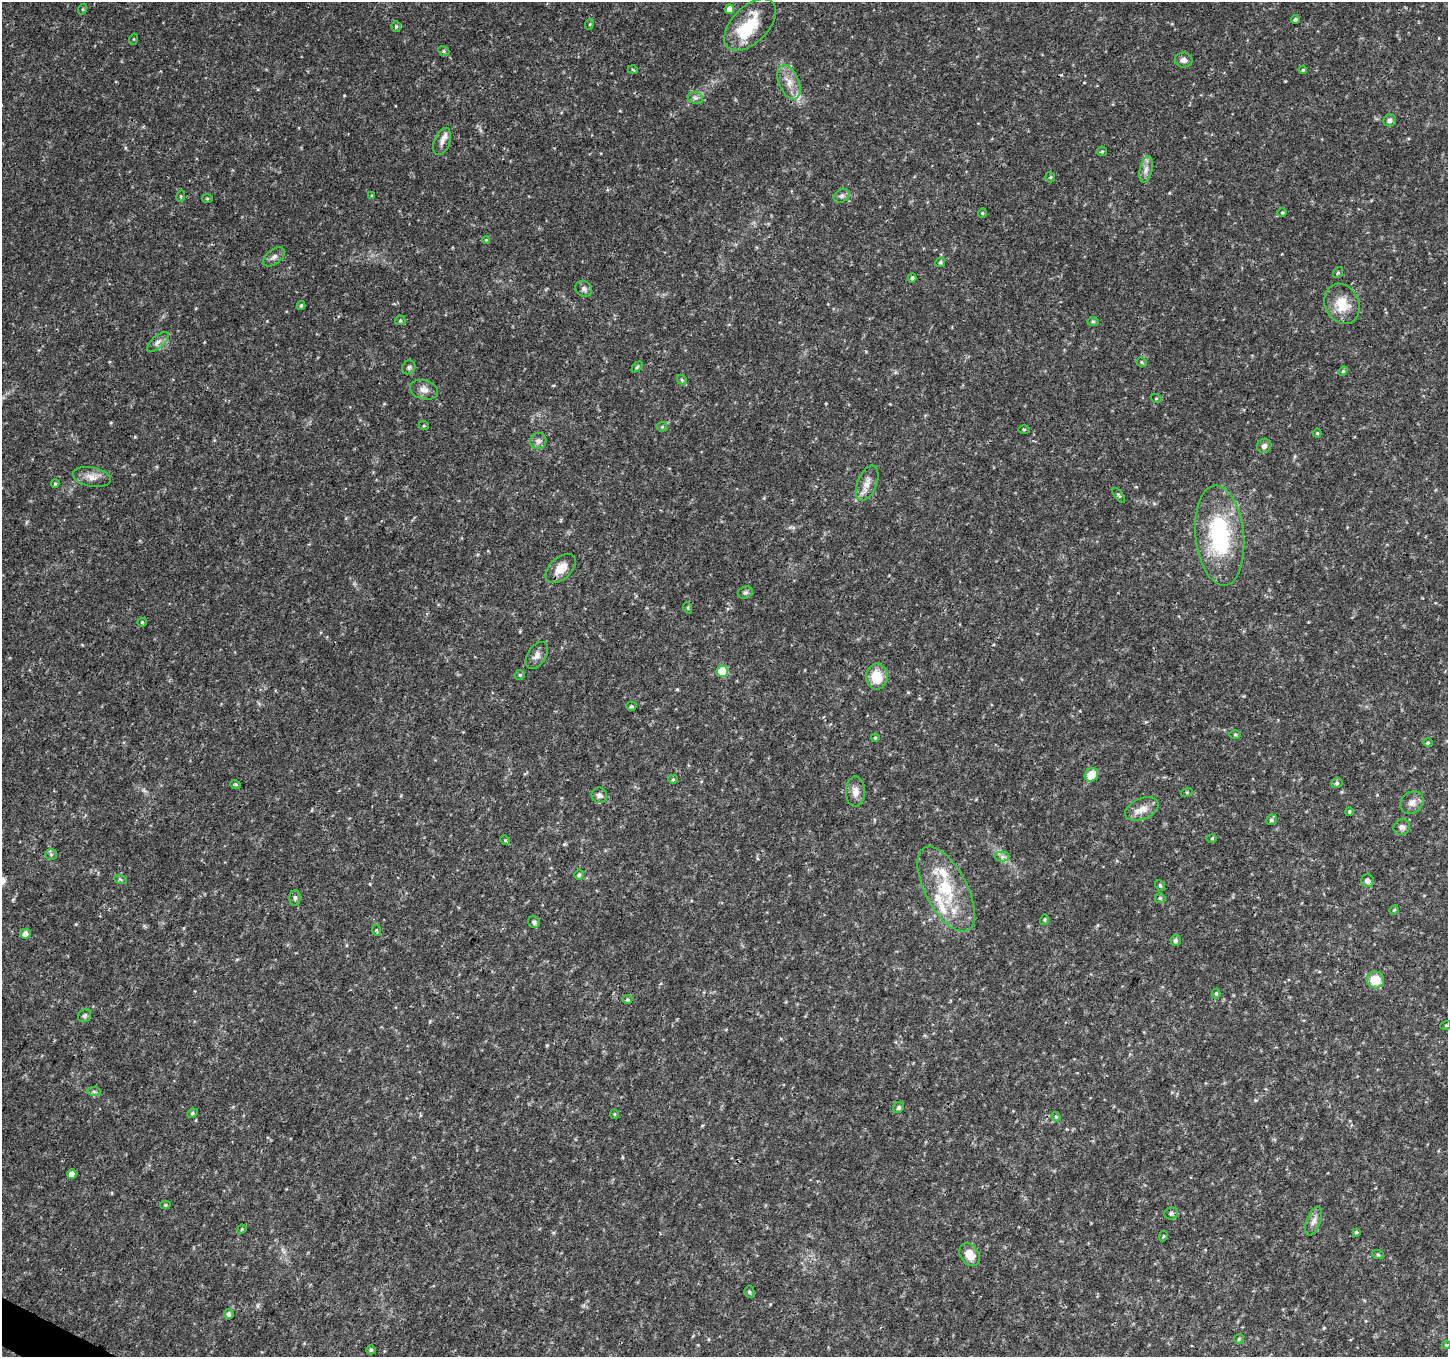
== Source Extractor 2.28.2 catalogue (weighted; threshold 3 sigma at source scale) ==
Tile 7 of 4 x 4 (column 3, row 2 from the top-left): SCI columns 2896-4341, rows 2913-4267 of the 5799 x 5891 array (HDU 1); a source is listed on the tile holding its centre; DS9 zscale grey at full resolution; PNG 1450 x 1359 px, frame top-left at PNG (2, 2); each listed source drawn as its Kron ellipse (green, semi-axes under 4 px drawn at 4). Shown black and unused: <1% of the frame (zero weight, under 3 of 4 exposures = <1% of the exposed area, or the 3 px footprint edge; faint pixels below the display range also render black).
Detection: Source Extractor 2.28.2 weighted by HDU 2 'WHT'; one run over the whole footprint, this tile lists its part. Background 0.0333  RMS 0.0037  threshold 0.0164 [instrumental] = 3 sigma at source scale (4.5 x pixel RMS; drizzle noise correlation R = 1.50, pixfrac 1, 0.0396/0.0396 arcsec/px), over >= 5 px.
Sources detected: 125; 1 inside a brighter object's white glare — neither listed nor drawn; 6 inside a brighter listed object's ellipse — not listed separately; the other 118 listed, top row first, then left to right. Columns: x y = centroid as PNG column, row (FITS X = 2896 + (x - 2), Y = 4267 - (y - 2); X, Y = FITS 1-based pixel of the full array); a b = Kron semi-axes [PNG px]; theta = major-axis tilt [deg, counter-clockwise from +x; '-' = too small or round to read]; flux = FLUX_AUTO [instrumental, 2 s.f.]
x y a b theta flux
83 9 5 3 - 0.3
729 9 5 5 - 2.1
1295 20 4 4 - 0.71
590 24 5 3 - 0.37
750 25 32 18 45 14
396 26 5 4 - 0.56
134 39 5 3 - 0.34
444 51 6 4 -24 0.57
1184 60 9 7 -2 1.5
633 70 5 3 - 0.37
1303 70 4 3 - 0.39
789 82 18 10 -68 4.3
695 98 8 6 -20 1
1390 120 6 6 - 1.1
442 141 14 8 68 2.3
1102 151 5 4 - 0.45
1146 169 13 6 77 2.1
1050 177 5 5 - 0.46
181 196 5 3 - 0.41
372 196 3 3 - 0.41
841 196 8 6 33 1
207 199 5 3 - 0.36
982 213 4 4 - 0.36
1282 213 4 3 - 0.32
486 240 4 4 - 0.33
274 257 12 7 39 1.4
940 262 5 4 - 0.59
1338 273 6 4 52 0.49
912 278 4 4 - 0.72
584 289 9 7 -35 1.1
1342 304 21 17 -63 8.1
301 306 4 3 - 0.52
400 320 5 5 - 0.44
1093 322 6 4 0 0.49
158 342 13 6 42 1.6
1141 362 5 4 - 0.42
409 367 7 6 - 0.82
637 367 6 4 45 0.47
1343 371 5 4 - 0.43
682 380 6 4 -46 0.52
424 390 14 9 -15 2.4
1156 398 5 3 - 0.33
424 426 5 3 - 0.33
662 427 5 4 - 0.45
1024 429 5 3 - 0.38
1317 433 4 4 - 0.36
538 441 8 8 - 1.5
1264 446 7 7 - 1.4
92 477 19 9 -10 3.2
55 483 4 4 - 0.38
867 483 18 9 68 3.2
1119 495 8 3 -53 0.5
1220 535 50 24 -84 37
561 568 18 10 43 4.4
745 593 7 6 - 0.86
688 608 6 3 -72 0.41
142 622 4 4 - 0.36
537 655 15 9 58 2.1
722 671 5 5 - 16
520 675 5 5 - 0.44
877 677 13 10 89 7.9
631 706 5 4 - 0.61
1235 734 5 3 - 0.38
875 738 4 4 - 0.39
1428 743 5 4 - 0.44
1091 775 7 6 - 6.2
673 779 5 4 - 0.48
1337 783 6 4 15 0.65
235 784 5 3 - 0.37
855 792 15 9 -90 2.9
1187 792 6 3 18 0.38
599 795 8 7 - 1.2
1412 803 12 10 40 2.4
1142 809 17 10 23 3.8
1349 811 4 3 - 0.43
1271 820 5 5 - 0.67
1402 827 8 7 - 1.4
1212 838 5 3 - 0.36
505 840 5 4 - 0.44
51 854 6 5 - 0.63
1002 857 7 5 0 1
579 875 5 4 - 0.65
120 879 6 4 -19 0.53
1367 881 6 6 - 1.6
1160 885 6 4 -54 0.47
946 889 46 21 -62 21
295 898 8 5 -90 0.85
1160 898 5 5 - 0.5
1394 910 5 4 - 0.41
1044 920 5 4 - 0.47
534 922 6 5 - 0.92
376 930 6 3 -72 0.41
25 934 5 5 - 2.1
1175 940 5 5 - 0.9
1375 980 9 8 - 7.8
1216 993 5 4 - 0.45
627 1000 5 5 - 0.5
84 1016 7 5 45 0.82
1446 1025 5 3 - 0.31
94 1092 6 4 -1 0.68
898 1107 5 5 - 0.83
192 1113 5 4 - 0.59
614 1114 4 4 - 0.38
1056 1117 5 4 - 0.41
72 1174 5 4 - 2.8
165 1205 5 4 - 0.51
1171 1213 7 6 - 0.92
1314 1221 15 7 68 2.1
242 1229 5 3 - 0.34
1356 1232 4 3 - 0.46
1163 1236 5 4 - 0.41
969 1255 12 9 -57 4.7
1378 1255 6 4 -19 0.48
749 1292 5 5 - 0.56
229 1314 5 5 - 1
1239 1339 5 5 - 0.44
1446 1345 4 4 - 0.35
371 1350 5 4 - 0.44